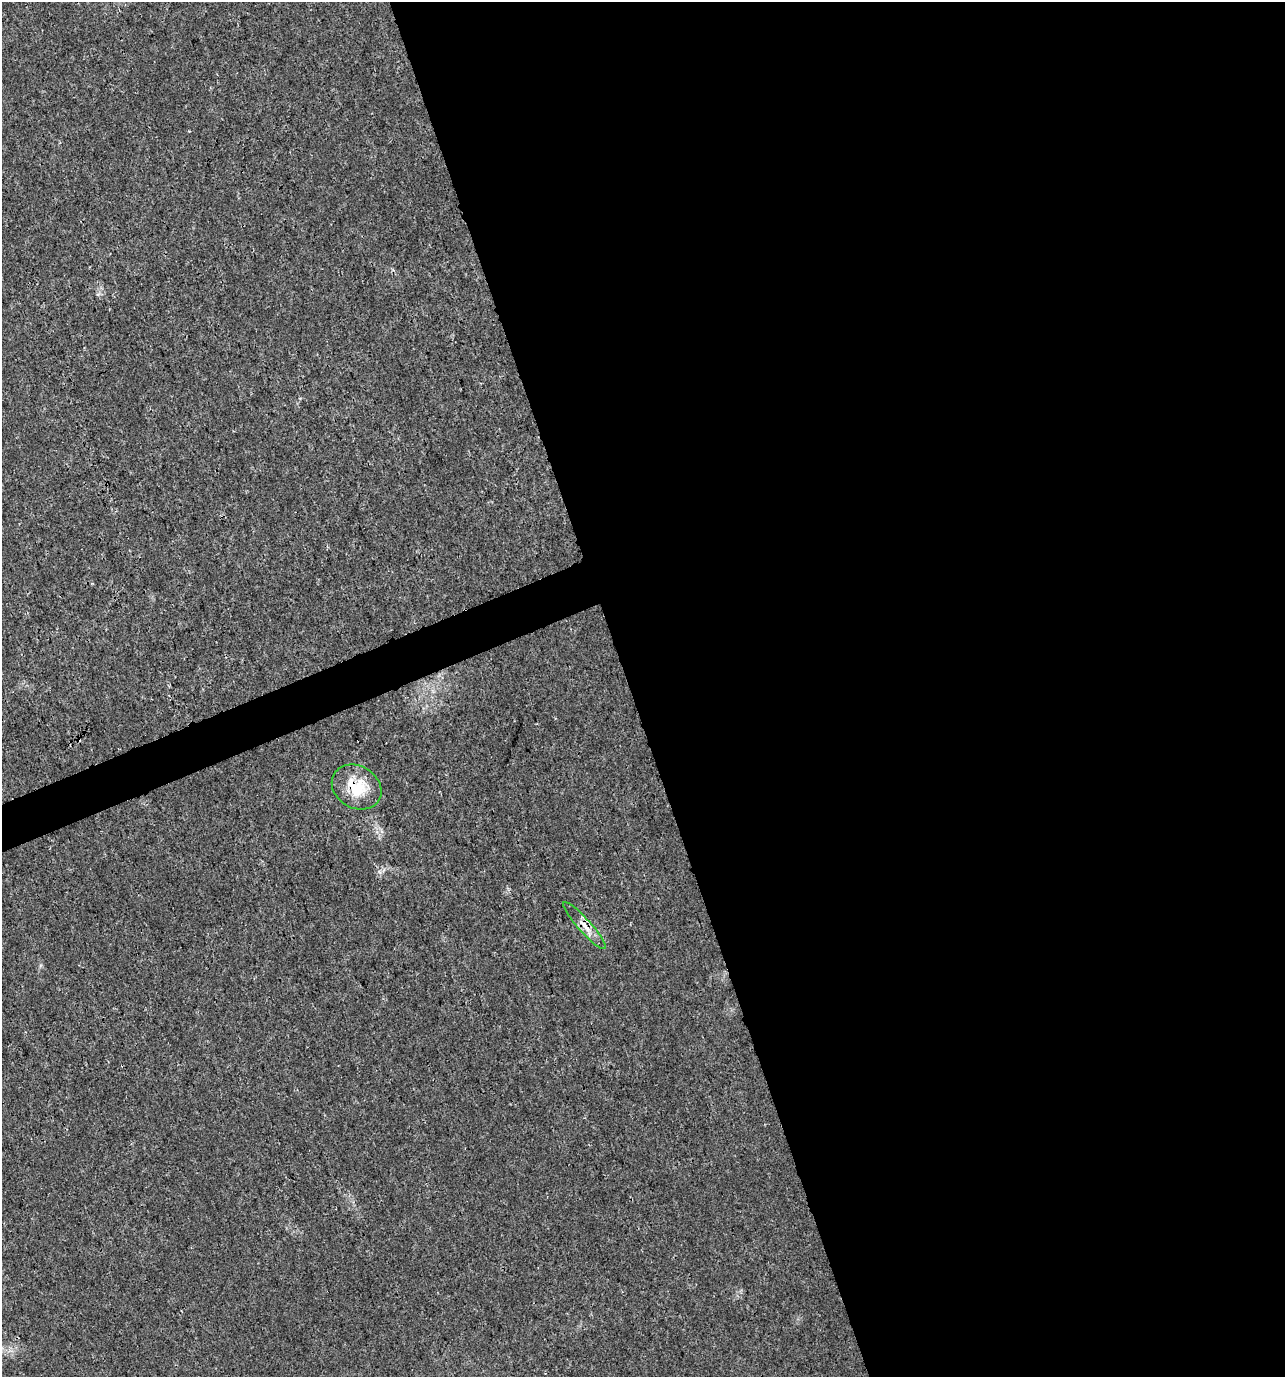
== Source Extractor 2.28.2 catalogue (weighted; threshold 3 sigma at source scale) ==
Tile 8 of 4 x 4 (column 4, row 2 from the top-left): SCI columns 3983-5265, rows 2751-4125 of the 5348 x 5507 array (HDU 1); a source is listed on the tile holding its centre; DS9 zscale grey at full resolution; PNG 1287 x 1379 px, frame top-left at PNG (2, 2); each listed source drawn as its Kron ellipse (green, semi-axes under 4 px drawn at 4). Shown black and unused: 53% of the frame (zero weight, under 3 of 4 exposures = <1% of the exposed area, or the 3 px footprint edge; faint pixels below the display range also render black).
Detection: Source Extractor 2.28.2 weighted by HDU 2 'WHT'; one run over the whole footprint, this tile lists its part. Background 0.0058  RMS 0.0019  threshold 0.00852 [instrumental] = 3 sigma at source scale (4.5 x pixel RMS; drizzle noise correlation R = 1.50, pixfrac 1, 0.0396/0.0396 arcsec/px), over >= 5 px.
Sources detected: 3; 1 cosmic-ray / hot-pixel residue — neither listed nor drawn; the other 2 listed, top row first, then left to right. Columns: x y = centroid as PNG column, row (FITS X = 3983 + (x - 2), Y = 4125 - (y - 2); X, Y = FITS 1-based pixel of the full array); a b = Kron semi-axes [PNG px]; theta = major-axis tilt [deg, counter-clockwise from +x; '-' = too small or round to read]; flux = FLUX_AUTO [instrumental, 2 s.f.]
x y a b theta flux
357 787 26 21 -31 6.6
584 926 31 6 -48 2.2
Overlapping masked pixels (flux is a lower limit): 2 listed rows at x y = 357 787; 584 926